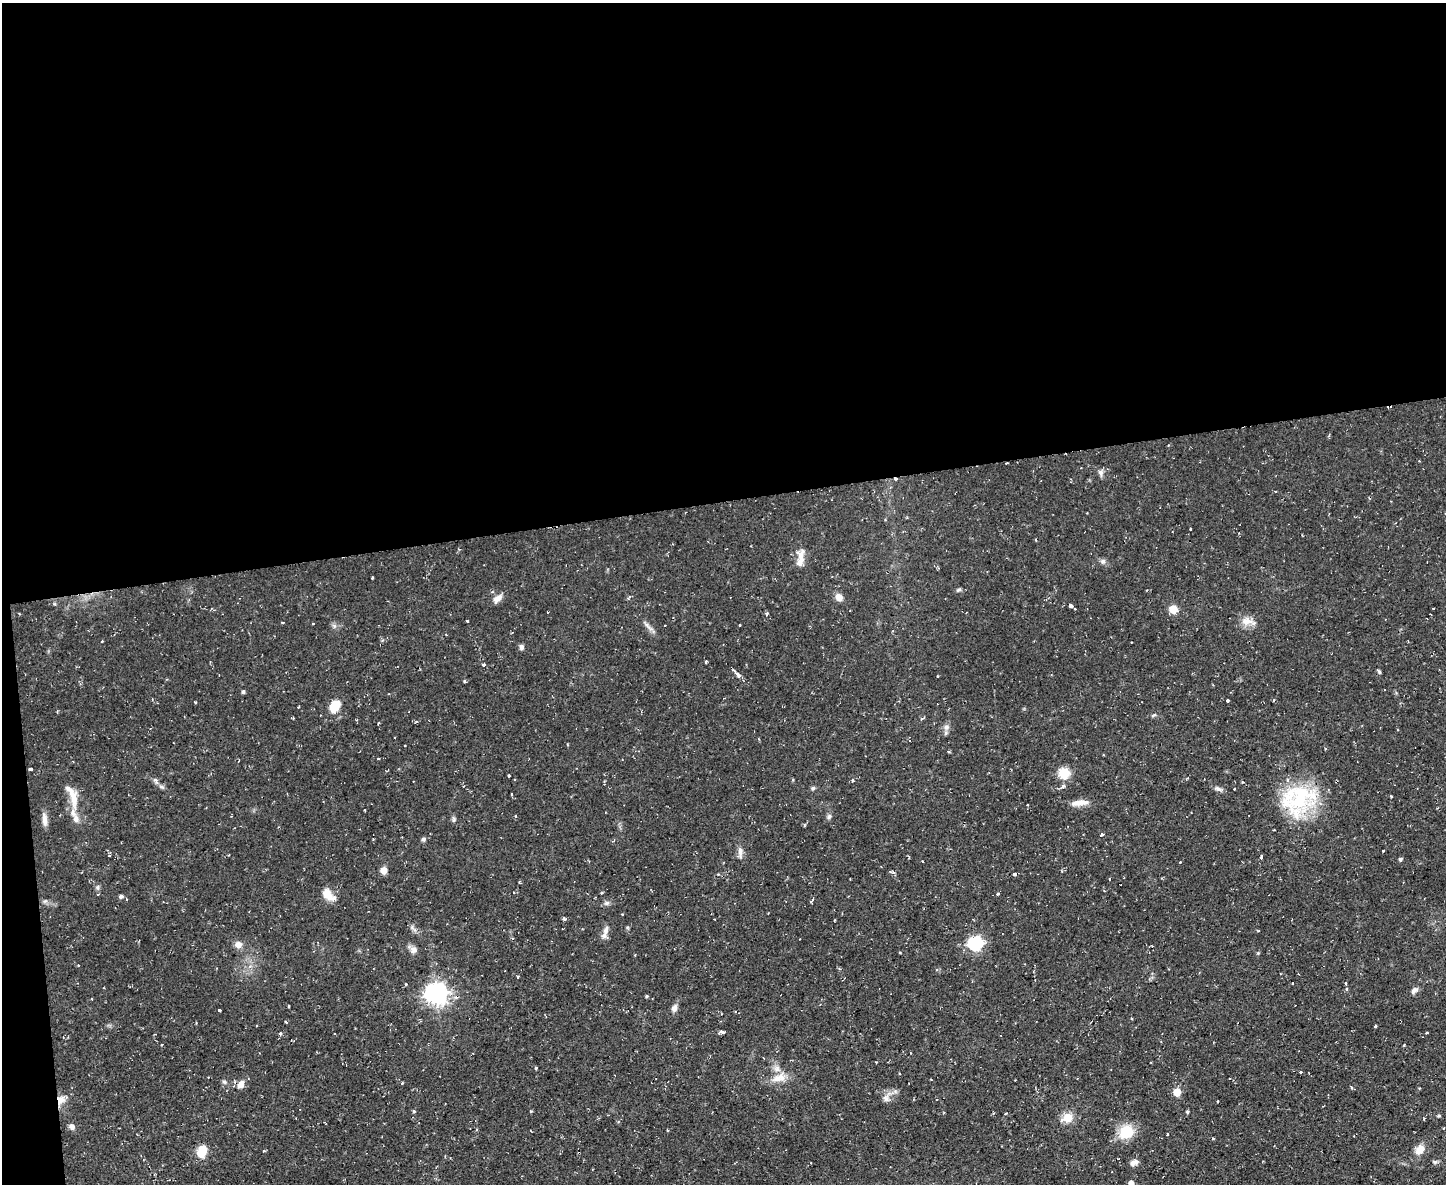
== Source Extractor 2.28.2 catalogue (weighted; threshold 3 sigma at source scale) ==
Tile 1 of 3 x 4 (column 1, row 1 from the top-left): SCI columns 131-1574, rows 3548-4729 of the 4703 x 4729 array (HDU 1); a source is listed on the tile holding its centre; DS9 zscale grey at full resolution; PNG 1448 x 1186 px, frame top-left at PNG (2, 3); no overlay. Shown black and unused: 43% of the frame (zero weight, under 2 of 3 exposures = <1% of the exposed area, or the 3 px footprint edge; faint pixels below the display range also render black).
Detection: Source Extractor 2.28.2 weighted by HDU 2 'WHT'; one run over the whole footprint, this tile lists its part. Background 0.0596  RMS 0.0061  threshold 0.0276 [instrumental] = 3 sigma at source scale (4.5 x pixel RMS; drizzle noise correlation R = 1.50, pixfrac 1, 0.05/0.05 arcsec/px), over >= 5 px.
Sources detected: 148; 1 inside a brighter object's white glare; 10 cosmic-ray / hot-pixel residue — not listed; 6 inside a brighter listed object's ellipse — not listed separately; the other 131 listed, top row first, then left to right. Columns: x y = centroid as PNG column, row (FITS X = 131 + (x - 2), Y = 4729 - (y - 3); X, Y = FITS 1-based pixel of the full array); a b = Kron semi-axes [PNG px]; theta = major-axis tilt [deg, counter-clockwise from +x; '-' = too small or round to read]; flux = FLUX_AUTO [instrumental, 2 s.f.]
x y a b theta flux
1101 473 11 7 -81 2.1
895 479 4 3 - 1.5
1190 529 3 3 - 1
1036 540 4 2 - 0.59
1103 561 8 7 - 1.8
800 562 23 10 68 6.1
372 578 3 2 - 0.67
959 590 7 4 35 0.99
1147 590 3 2 - 0.37
839 597 6 5 - 7.6
497 598 13 7 38 4.1
1071 606 3 3 - 3.7
1433 608 3 2 - 0.75
1075 609 3 3 - 0.89
1173 609 5 5 - 18
547 612 3 2 - 0.71
767 613 4 3 - 0.83
467 621 3 3 - 1.8
1248 621 23 10 -12 6.3
283 622 3 3 - 1.4
313 623 3 2 - 0.79
664 625 3 2 - 0.61
740 625 3 2 - 0.87
649 627 20 4 -44 3
521 647 7 6 - 1.6
706 662 3 3 - 7.6
484 665 4 3 - 1.4
1379 672 6 4 -62 0.89
738 675 9 5 -51 2.7
937 676 3 2 - 0.67
464 681 3 3 - 1.6
243 692 4 4 - 1
1274 700 4 2 - 0.5
1227 701 3 3 - 0.9
195 702 3 3 - 0.8
335 706 13 9 61 13
1153 715 7 4 23 0.93
293 718 3 3 - 0.52
921 718 3 3 - 2.9
416 721 4 3 - 0.56
946 727 9 7 34 2.6
405 746 3 2 - 0.47
1325 749 3 2 - 0.74
31 769 3 3 - 2.3
1064 773 6 5 - 46
509 775 3 3 - 1.7
853 780 3 3 - 1.5
155 781 10 5 -60 1.9
604 784 4 3 - 0.7
1063 786 5 4 - 1.3
813 788 6 5 - 1.2
1218 789 12 5 -21 2.1
1234 789 3 3 - 0.89
511 794 3 2 - 0.69
1301 797 44 34 32 54
74 799 31 9 -86 9.5
1080 803 22 7 7 6.2
1028 805 3 2 - 0.52
516 816 4 3 - 0.75
829 816 7 5 61 1.4
44 819 18 6 -85 3.9
454 819 8 5 -81 1.3
1101 834 3 3 - 2.9
424 839 5 4 - 1.6
1383 851 3 2 - 0.72
740 852 17 6 -90 3.5
110 855 3 3 - 1
1261 857 4 3 - 1.6
1400 859 5 4 - 1
922 861 2 2 - 0.49
384 870 7 6 - 4.9
1014 874 3 3 - 3.7
1109 879 3 2 - 0.74
519 882 3 3 - 0.82
327 894 17 10 -53 7.5
997 894 4 3 - 0.75
121 896 6 5 - 1.3
606 903 7 6 - 1.6
565 919 6 3 44 0.94
834 921 3 2 - 0.54
413 928 13 4 -52 1.9
606 931 15 7 81 3.7
975 943 7 6 - 120
238 944 8 8 - 4
413 950 9 9 - 3
1258 953 4 4 - 0.59
78 965 3 2 - 0.47
936 970 4 4 - 1
518 977 3 3 - 1.3
1345 983 3 3 - 2
406 984 3 3 - 0.51
1347 989 4 3 - 1.4
1414 990 10 6 43 2.5
436 993 8 7 - 430
647 996 4 4 - 0.74
289 1006 3 2 - 0.61
674 1008 10 7 70 2.6
219 1010 3 3 - 8.4
286 1022 4 2 - 0.65
1375 1026 3 3 - 0.65
722 1032 7 4 -9 1.8
1427 1033 3 3 - 1.1
280 1034 3 3 - 1.7
63 1037 3 3 - 0.48
162 1044 3 2 - 0.57
536 1068 3 3 - 2
1300 1072 3 3 - 1.4
779 1078 22 11 18 8.2
224 1082 7 5 -47 1.3
241 1084 9 7 63 4.8
1351 1087 5 3 - 0.81
1177 1092 5 5 - 17
886 1098 10 9 - 3.2
61 1099 16 10 36 5.7
1217 1101 3 2 - 0.62
414 1111 4 4 - 0.89
1187 1112 4 3 - 0.87
1005 1114 4 2 - 0.46
1438 1116 5 5 - 0.84
1067 1117 11 10 - 7.9
1424 1119 3 3 - 0.65
72 1126 7 6 - 2.7
667 1130 4 2 - 0.48
1126 1132 18 15 36 16
1167 1134 3 3 - 1.1
1213 1138 3 3 - 0.84
1420 1149 15 10 46 6.2
201 1153 5 5 - 18
1134 1162 10 7 21 2.9
1435 1162 7 5 1 1.3
1131 1183 4 4 - 4
Overlapping masked pixels (flux is a lower limit): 2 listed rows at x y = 895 479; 61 1099
Isophote crosses this tile's border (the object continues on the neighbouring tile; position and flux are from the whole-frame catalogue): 1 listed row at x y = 1131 1183
Unlisted compact peaks at least as high as the median listed source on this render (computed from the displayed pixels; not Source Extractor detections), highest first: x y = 531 1111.